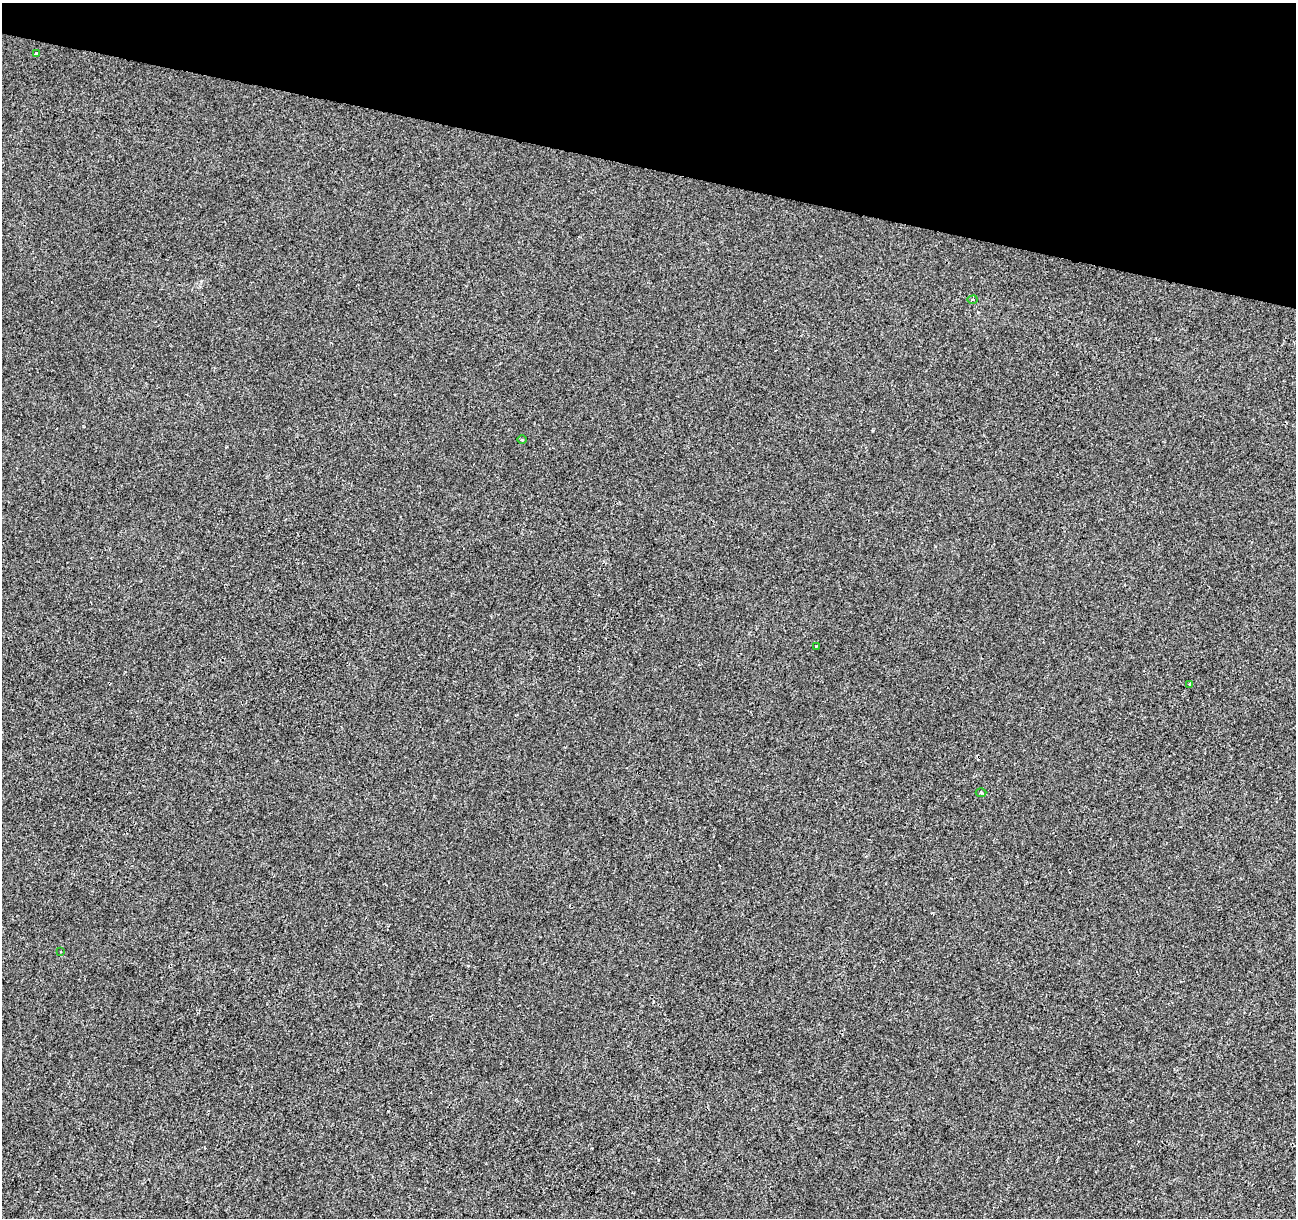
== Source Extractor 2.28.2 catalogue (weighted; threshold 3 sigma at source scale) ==
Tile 2 of 4 x 4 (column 2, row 1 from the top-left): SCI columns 1295-2588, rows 3866-5081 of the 5184 x 5363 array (HDU 1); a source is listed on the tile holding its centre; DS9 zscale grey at full resolution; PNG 1298 x 1220 px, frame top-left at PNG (2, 3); each listed source drawn as its Kron ellipse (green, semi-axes under 4 px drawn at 4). Shown black and unused: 14% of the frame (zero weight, under 2 of 3 exposures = <1% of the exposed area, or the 3 px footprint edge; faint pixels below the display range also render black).
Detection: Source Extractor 2.28.2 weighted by HDU 2 'WHT'; one run over the whole footprint, this tile lists its part. Background -2.43e-04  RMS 0.0042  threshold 0.0191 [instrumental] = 3 sigma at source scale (4.5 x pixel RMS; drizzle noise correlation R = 1.50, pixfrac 1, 0.0396/0.0396 arcsec/px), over >= 5 px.
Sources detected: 8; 1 cosmic-ray / hot-pixel residue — neither listed nor drawn; the other 7 listed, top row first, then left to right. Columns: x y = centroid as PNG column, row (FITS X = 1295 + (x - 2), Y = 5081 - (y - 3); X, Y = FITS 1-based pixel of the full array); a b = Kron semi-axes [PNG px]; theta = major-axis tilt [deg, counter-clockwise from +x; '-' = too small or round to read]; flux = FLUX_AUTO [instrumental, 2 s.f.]
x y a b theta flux
36 53 3 3 - 0.64
973 300 5 3 - 0.49
522 440 5 3 - 0.44
816 646 4 2 - 0.36
1190 684 4 3 - 2.7
981 793 5 3 - 0.51
60 952 3 3 - 0.74